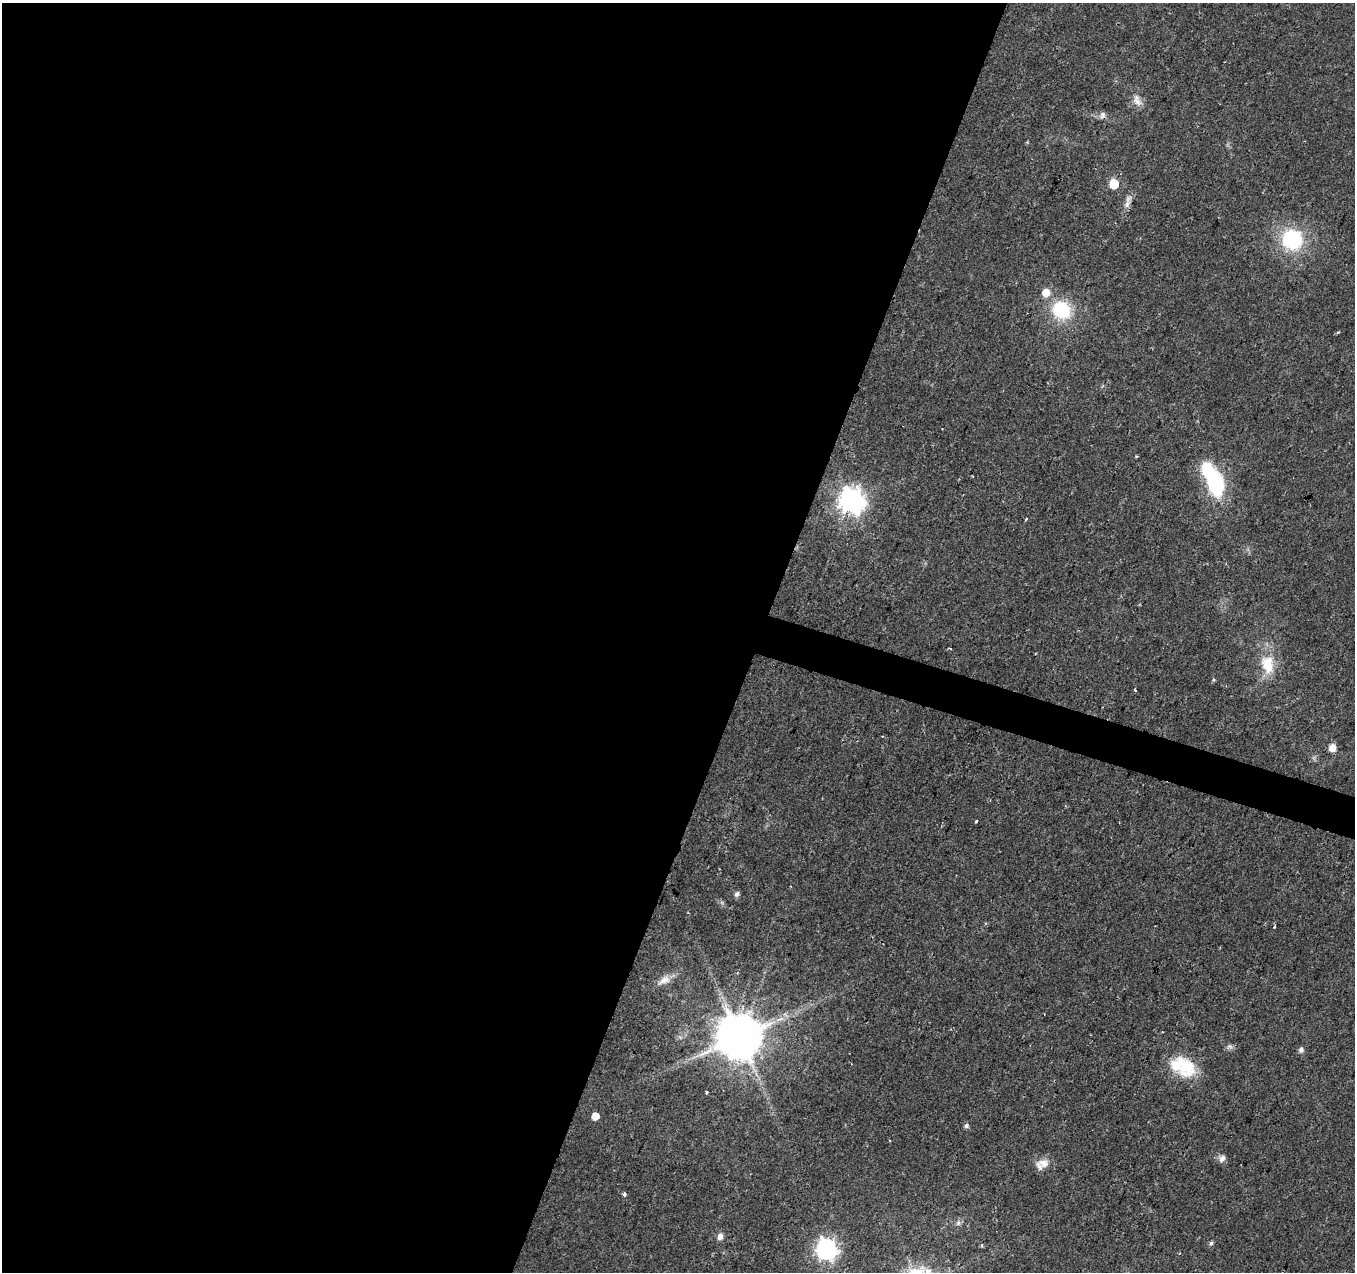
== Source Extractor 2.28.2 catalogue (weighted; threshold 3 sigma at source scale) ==
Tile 5 of 4 x 4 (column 1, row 2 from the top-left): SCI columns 1-1353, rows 2755-4024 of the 5423 x 5572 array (HDU 1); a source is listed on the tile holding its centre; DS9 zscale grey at full resolution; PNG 1357 x 1274 px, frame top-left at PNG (2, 3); no overlay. Shown black and unused: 57% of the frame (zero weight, under 2 of 3 exposures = <1% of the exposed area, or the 3 px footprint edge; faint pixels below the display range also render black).
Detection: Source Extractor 2.28.2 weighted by HDU 2 'WHT'; one run over the whole footprint, this tile lists its part. Background 0.023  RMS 0.0028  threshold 0.0128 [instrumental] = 3 sigma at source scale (4.5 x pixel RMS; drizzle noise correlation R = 1.50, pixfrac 1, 0.0396/0.0396 arcsec/px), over >= 5 px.
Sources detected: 38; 2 inside a brighter object's white glare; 2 cosmic-ray / hot-pixel residue — not listed; the other 34 listed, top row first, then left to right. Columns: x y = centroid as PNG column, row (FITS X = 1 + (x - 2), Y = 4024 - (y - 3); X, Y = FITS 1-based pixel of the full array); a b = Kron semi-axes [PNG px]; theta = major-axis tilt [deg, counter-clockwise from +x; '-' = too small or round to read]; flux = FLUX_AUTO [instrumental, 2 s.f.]
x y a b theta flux
1137 102 15 10 -32 2.2
1102 115 9 7 82 1.1
1114 184 6 6 - 12
1128 199 12 8 67 1.7
1292 239 18 17 - 23
1046 292 7 7 - 3.7
1061 310 20 18 -44 16
1137 456 3 3 - 0.35
1216 484 24 14 -79 24
852 501 9 9 - 250
1026 519 3 3 - 0.38
949 648 4 3 - 0.33
1268 665 26 15 -77 8.5
1213 680 5 4 - 0.35
1332 748 6 5 - 3.6
976 821 3 3 - 0.68
737 894 8 6 58 0.77
1274 927 3 2 - 0.64
664 980 18 10 28 2.9
740 1037 12 12 - 1400
1230 1046 9 6 -1 0.85
1301 1050 7 6 - 0.9
1186 1067 26 25 - 11
707 1092 4 3 - 1.1
595 1116 5 5 - 3
966 1126 6 5 - 0.87
1222 1158 7 6 - 1.5
1042 1164 19 12 21 3
624 1194 4 3 - 1.1
958 1223 8 6 70 0.83
720 1237 7 6 - 1.5
1211 1243 6 5 - 0.56
826 1249 8 8 - 150
1179 1254 4 3 - 0.22